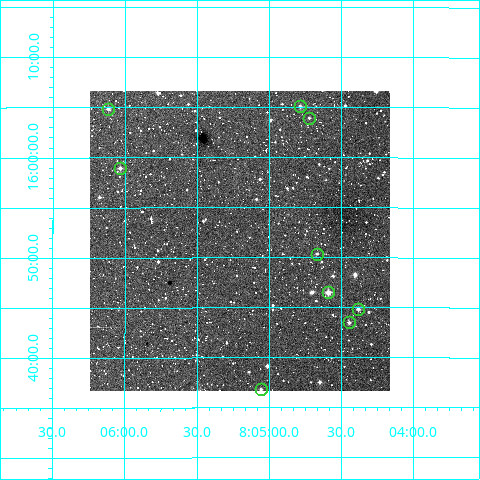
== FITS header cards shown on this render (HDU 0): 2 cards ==
NAXIS1  =                  300
NAXIS2  =                  300

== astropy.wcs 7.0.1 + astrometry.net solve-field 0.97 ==
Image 300 x 300 px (HDU 0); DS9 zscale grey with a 90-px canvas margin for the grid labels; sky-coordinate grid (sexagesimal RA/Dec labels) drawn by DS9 from the SOLVED WCS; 9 Tycho-2 reference stars matched to detected sources circled (green)
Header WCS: RA---TAN/DEC--TAN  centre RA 08:05:12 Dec +15:52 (121.30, +15.86 deg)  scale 6 arcsec/px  FOV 30.0' x 30.0'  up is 0 deg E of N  parity normal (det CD < 0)
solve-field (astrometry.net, Tycho-2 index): VERIFIED the header's WCS against the Tycho-2 star catalogue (verified at 2 index scales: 8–9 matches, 0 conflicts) and refined it, rather than solving blind
Solved WCS: RA---TAN-SIP/DEC--TAN-SIP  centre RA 08:05:12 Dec +15:52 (121.30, +15.86 deg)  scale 6 arcsec/px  FOV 30.0' x 30.0'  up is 0 deg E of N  parity normal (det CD < 0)
The solver's refit moves the header's centre by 2 arcsec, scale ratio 1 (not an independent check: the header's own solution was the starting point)
Tycho-2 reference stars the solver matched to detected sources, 9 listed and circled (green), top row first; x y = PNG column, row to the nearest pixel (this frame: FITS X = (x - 90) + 1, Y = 300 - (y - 91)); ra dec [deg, ICRS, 3 dp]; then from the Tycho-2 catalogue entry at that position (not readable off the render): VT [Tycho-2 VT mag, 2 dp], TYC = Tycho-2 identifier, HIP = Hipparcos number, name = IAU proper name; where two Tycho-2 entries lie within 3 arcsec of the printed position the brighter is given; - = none
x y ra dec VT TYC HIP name
300 106 121.196 +16.085 11.14 1376-1888-1 - -
108 109 121.529 +16.081 11.30 1376-832-1 - -
309 118 121.181 +16.066 12.30 1376-1673-1 - -
120 168 121.508 +15.982 11.05 1376-2082-1 - -
317 254 121.167 +15.840 11.68 1376-1842-1 - -
328 292 121.148 +15.775 9.87 1376-1300-1 - -
358 309 121.096 +15.748 11.34 1376-1190-1 - -
349 322 121.111 +15.725 11.37 1376-2142-1 - -
261 389 121.264 +15.614 11.21 1376-1126-1 - -